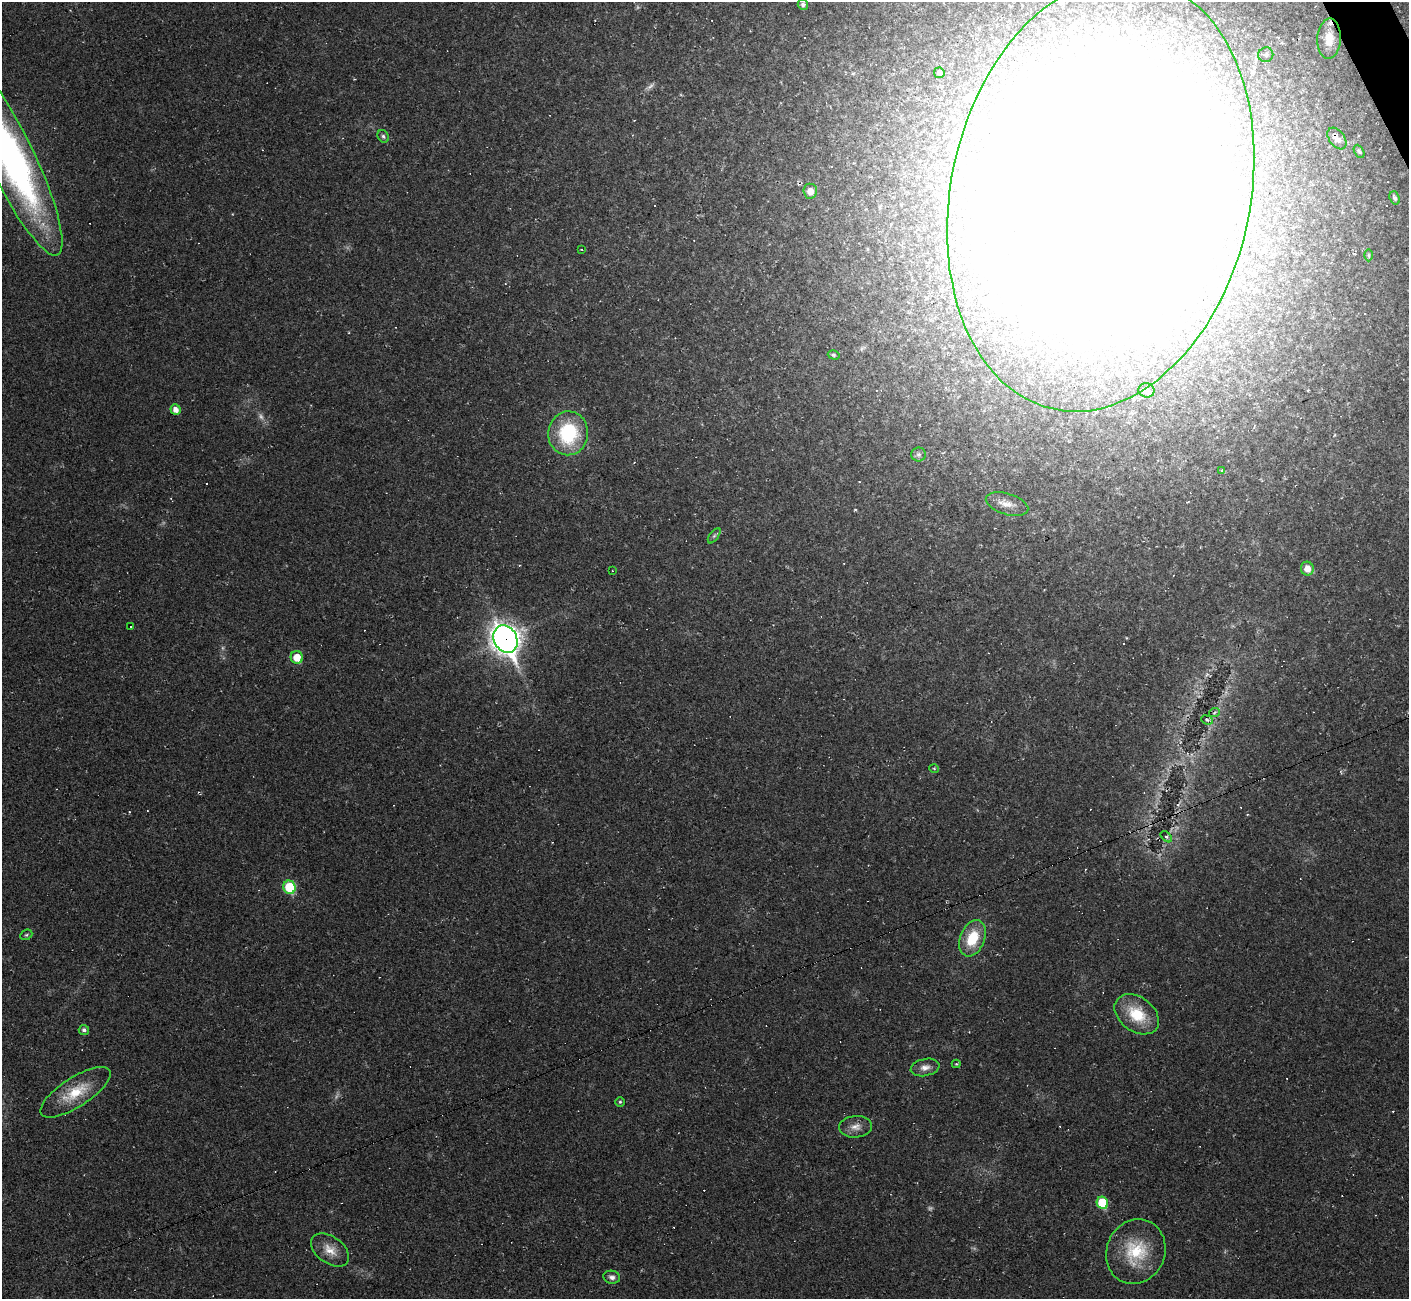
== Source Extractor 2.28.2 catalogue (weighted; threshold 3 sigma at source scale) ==
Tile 10 of 4 x 4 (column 2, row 3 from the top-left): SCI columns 1411-2817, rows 1579-2875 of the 5632 x 5620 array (HDU 1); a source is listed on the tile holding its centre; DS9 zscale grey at full resolution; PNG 1411 x 1301 px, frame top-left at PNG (2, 2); each listed source drawn as its Kron ellipse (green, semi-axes under 4 px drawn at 4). Shown black and unused: <1% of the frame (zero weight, under 2 of 3 exposures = <1% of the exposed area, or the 3 px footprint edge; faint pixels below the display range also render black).
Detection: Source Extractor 2.28.2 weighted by HDU 2 'WHT'; one run over the whole footprint, this tile lists its part. Background 0.037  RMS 0.0064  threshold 0.0287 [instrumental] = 3 sigma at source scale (4.5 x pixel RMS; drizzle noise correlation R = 1.50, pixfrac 1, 0.05/0.05 arcsec/px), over >= 5 px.
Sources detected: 75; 6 too faint to see at this stretch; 2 inside a brighter object's white glare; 22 cosmic-ray / hot-pixel residue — neither listed nor drawn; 1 inside a brighter listed object's ellipse — not listed separately; the other 44 listed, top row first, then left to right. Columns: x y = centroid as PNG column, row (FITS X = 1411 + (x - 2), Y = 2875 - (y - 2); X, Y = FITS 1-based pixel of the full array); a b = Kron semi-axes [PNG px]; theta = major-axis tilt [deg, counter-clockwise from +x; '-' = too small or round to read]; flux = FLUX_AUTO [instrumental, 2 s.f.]
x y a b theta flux
803 5 5 5 - 1.5
1329 39 20 11 87 10
1266 55 7 7 - 1.9
939 73 5 5 - 2.4
383 136 6 5 - 1.3
1337 138 12 7 -54 3.9
1359 151 7 4 -62 1.1
11 157 108 23 -64 290
810 191 7 7 - 5.7
1101 194 220 150 78 3300
1395 198 7 5 -69 1.6
582 250 3 3 - 1.2
1369 255 6 4 -89 0.75
834 355 6 4 -16 1
1146 390 8 7 - 2.3
176 410 5 5 - 4.2
568 433 22 20 83 45
919 454 7 7 - 1.8
1222 470 3 3 - 2.2
1007 504 22 10 -17 6.7
714 536 9 4 54 1.4
1307 569 7 6 - 5.8
612 571 2 2 - 0.64
130 626 2 2 - 0.49
505 639 14 11 -62 650
297 657 6 6 - 12
1214 713 5 3 - 0.74
1207 720 6 4 -23 1.2
934 769 5 3 - 0.65
1166 837 7 4 -44 1.2
289 887 7 6 - 32
26 935 6 5 - 0.99
973 938 19 12 68 21
1137 1014 24 17 -36 23
84 1030 5 5 - 2.1
956 1064 4 4 - 0.73
925 1067 14 8 12 4.4
75 1092 40 14 33 21
620 1102 5 5 - 0.88
856 1127 16 11 4 5.9
1102 1203 6 5 - 30
330 1250 21 13 -36 9.2
1136 1252 33 29 66 33
612 1277 8 6 -10 2.6
Overlapping masked pixels (flux is a lower limit): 3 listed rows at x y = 1337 138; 1101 194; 505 639
Isophote crosses this tile's border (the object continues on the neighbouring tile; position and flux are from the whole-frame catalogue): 2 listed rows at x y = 11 157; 1101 194